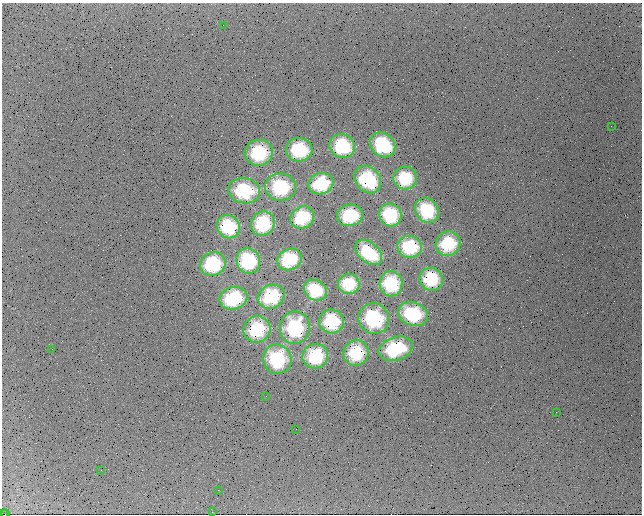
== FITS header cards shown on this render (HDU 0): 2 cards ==
NAXIS1  =                  640
NAXIS2  =                  512

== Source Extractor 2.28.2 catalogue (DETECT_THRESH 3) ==
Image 640 x 512 px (HDU 0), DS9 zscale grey, 1 PNG px = 1 image px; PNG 644 x 516 px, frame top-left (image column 1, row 512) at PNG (2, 3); each listed source drawn as its Kron ellipse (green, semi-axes under 4 px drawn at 4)
Background 1440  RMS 200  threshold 586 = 3 sigma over >= 5 px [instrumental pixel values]
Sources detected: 47; all 47 listed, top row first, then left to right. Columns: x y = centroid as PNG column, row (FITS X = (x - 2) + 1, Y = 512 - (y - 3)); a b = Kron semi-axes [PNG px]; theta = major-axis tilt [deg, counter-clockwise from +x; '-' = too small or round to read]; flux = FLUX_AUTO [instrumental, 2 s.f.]
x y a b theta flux
223 25 2 2 - 1.1e+04
611 126 3 2 - 1.1e+04
383 145 14 11 -41 1.1e+06
342 146 13 12 - 9.9e+05
299 150 13 12 - 1.0e+06
259 153 14 13 - 1.0e+06
405 178 11 11 - 8.6e+05
368 180 15 12 -48 1.1e+06
321 184 12 10 17 8.7e+05
280 187 15 14 - 1.1e+06
244 191 16 12 -9 1.1e+06
427 210 13 11 -52 1.0e+06
350 215 13 10 11 8.1e+05
390 215 11 11 - 9.2e+05
302 218 12 10 35 7.6e+05
263 224 13 11 50 9.3e+05
228 227 12 11 - 9.0e+05
448 244 13 12 - 9.2e+05
409 247 12 11 - 8.9e+05
369 253 15 9 -39 7.6e+05
289 259 13 10 24 7.9e+05
248 261 13 11 -64 1.0e+06
213 264 13 11 29 9.7e+05
431 279 12 11 - 8.2e+05
349 284 10 10 - 7.1e+05
391 284 12 11 - 9.0e+05
315 290 12 10 -32 7.9e+05
271 297 14 11 28 9.6e+05
233 298 14 11 15 1.0e+06
413 314 15 11 -18 1.0e+06
374 319 15 15 - 1.2e+06
331 322 12 12 - 9.2e+05
295 328 16 15 - 1.2e+06
257 329 13 13 - 9.9e+05
52 349 2 2 - 7.5e+03
396 349 17 11 18 1.1e+06
356 353 13 12 - 8.8e+05
315 356 13 12 - 9.8e+05
277 359 15 14 - 1.1e+06
266 396 3 2 - 1.3e+04
556 412 2 2 - 7.3e+03
296 429 2 2 - 6.8e+03
101 470 3 2 - 1.2e+04
218 490 3 2 - 1.3e+04
212 512 2 2 - 8.9e+03
2 514 2 2 - 2.3e+04
5 514 2 2 - 1.1e+04
At the frame edge (FLAGS 8, measured only in part): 2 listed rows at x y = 2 514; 5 514